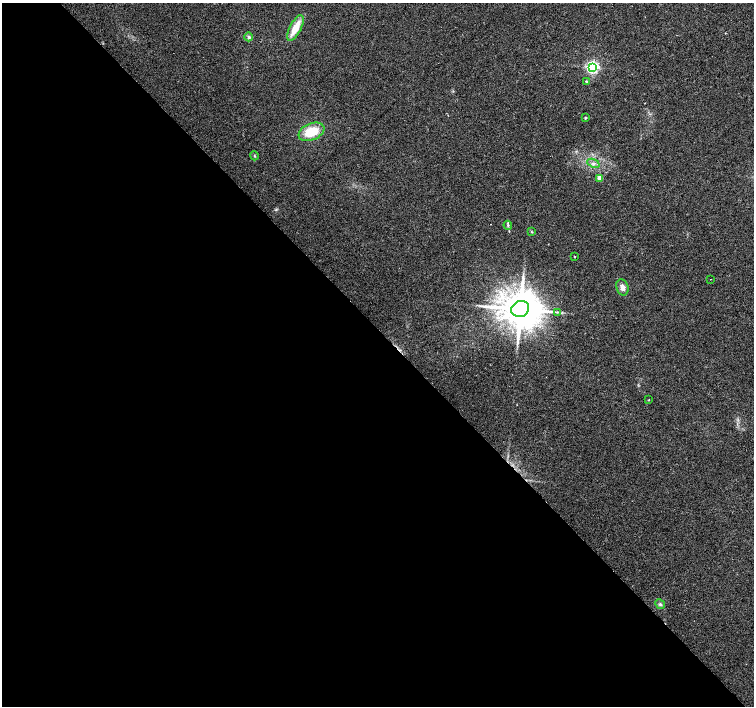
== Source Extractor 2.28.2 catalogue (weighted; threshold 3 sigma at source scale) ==
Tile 9 of 4 x 4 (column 1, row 3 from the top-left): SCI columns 3-1506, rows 1621-3027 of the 6018 x 5989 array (HDU 1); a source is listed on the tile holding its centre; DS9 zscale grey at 2 x 2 block average (1 PNG px = mean of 2 x 2 image px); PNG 756 x 708 px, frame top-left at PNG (2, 3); each listed source drawn as its Kron ellipse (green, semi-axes under 4 px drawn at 4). Shown black and unused: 53% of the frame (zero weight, under 2 of 3 exposures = <1% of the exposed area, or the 3 px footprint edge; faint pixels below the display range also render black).
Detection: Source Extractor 2.28.2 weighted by HDU 2 'WHT'; one run over the whole footprint, this tile lists its part. Background 0.0386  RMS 0.0086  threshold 0.0389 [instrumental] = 3 sigma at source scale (4.5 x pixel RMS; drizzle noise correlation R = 1.50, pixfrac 1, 0.0396/0.0396 arcsec/px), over >= 5 px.
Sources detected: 19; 1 inside a brighter object's white glare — neither listed nor drawn; the other 18 listed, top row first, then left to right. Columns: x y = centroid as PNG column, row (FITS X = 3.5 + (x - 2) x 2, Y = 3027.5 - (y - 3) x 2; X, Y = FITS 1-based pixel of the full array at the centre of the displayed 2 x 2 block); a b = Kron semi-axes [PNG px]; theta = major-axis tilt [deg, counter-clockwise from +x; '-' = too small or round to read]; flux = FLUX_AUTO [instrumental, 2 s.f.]
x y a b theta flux
295 28 14 5 62 35
249 37 4 3 - 3.1
592 67 3 3 - 450
586 82 3 2 - 3.7
585 118 2 2 - 3.3
311 132 13 8 23 49
254 156 4 2 - 1.8
593 163 6 2 -24 3.9
599 178 3 2 - 27
508 225 4 3 - 2.6
532 232 4 2 - 1.6
574 256 2 2 - 6
710 279 2 2 - 1.5
622 287 8 6 -73 11
520 309 9 8 - 6900
558 312 4 2 - 1.9
649 400 2 2 - 0.94
660 604 5 3 - 3.4
Diffuse or blended objects may show on this block-average render without a row.